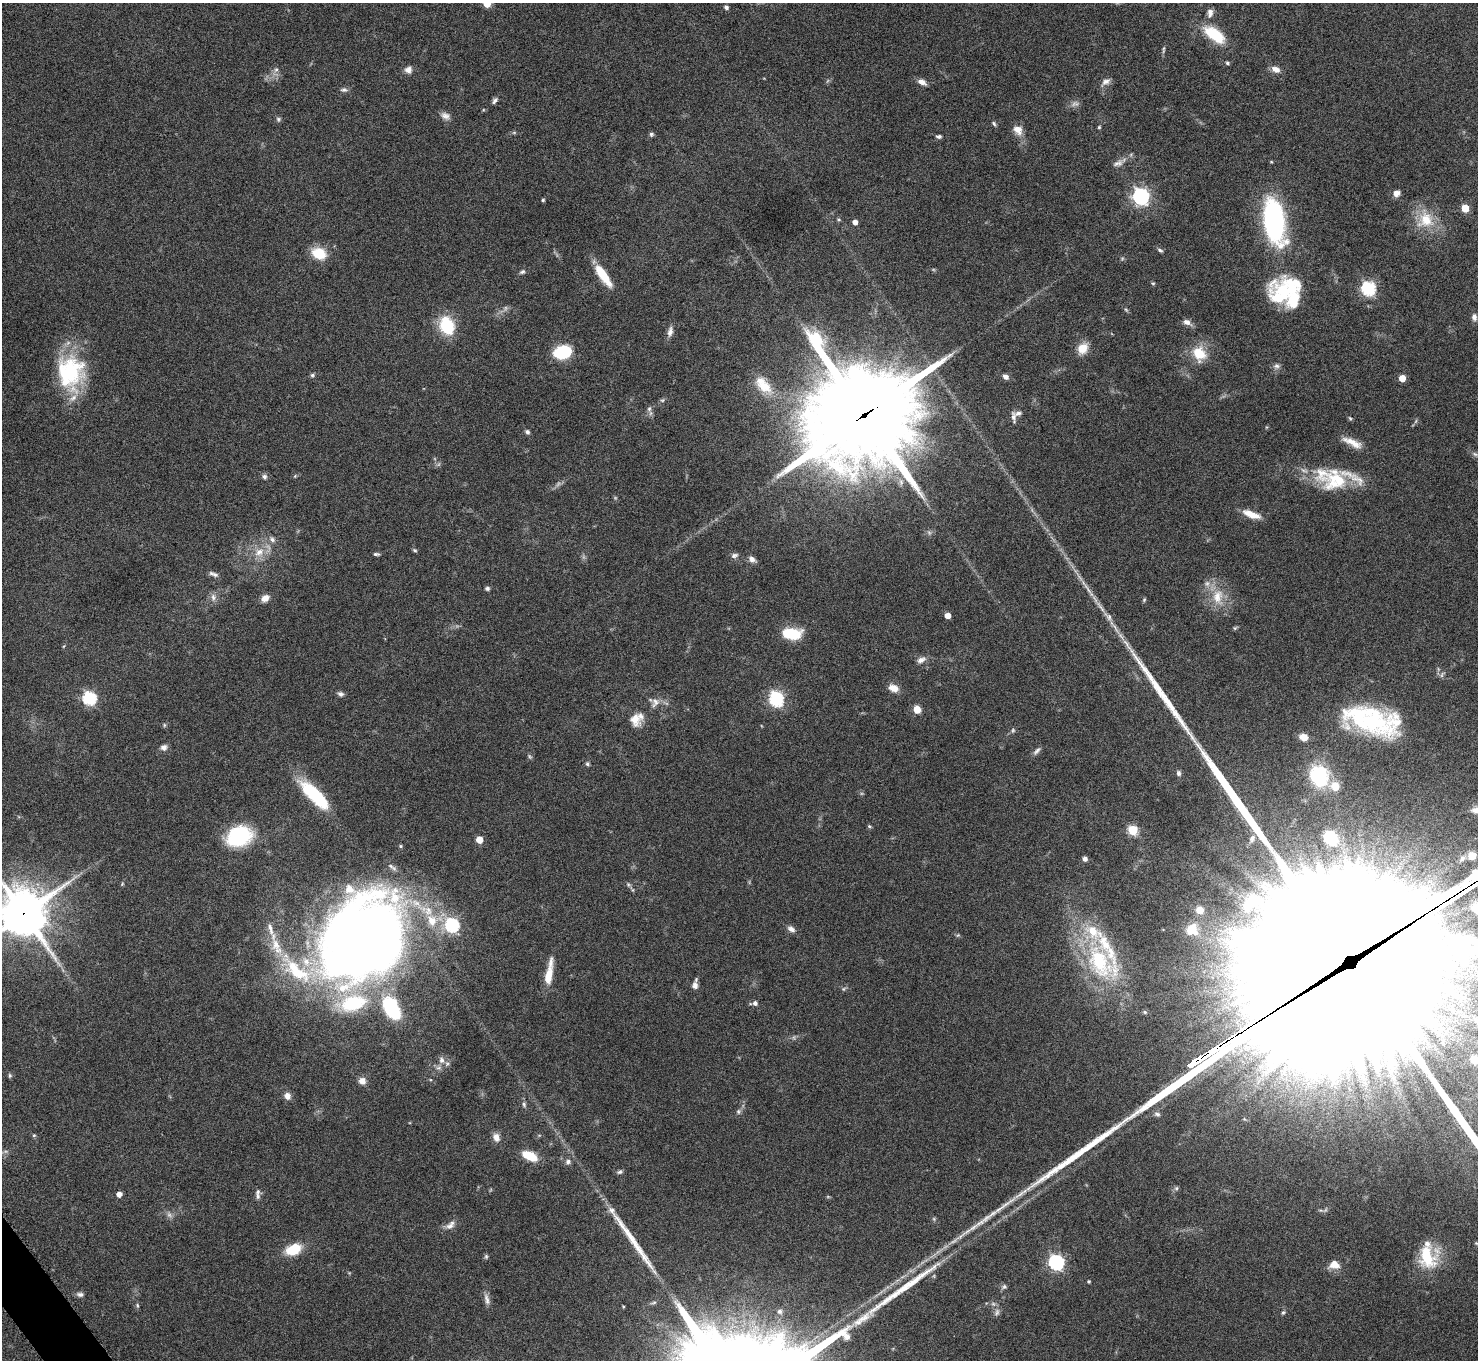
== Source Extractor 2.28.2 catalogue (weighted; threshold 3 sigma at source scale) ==
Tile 7 of 4 x 4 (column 3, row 2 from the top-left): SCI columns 2956-4431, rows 2886-4243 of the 5914 x 5909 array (HDU 1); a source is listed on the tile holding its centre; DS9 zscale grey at full resolution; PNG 1480 x 1362 px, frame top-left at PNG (2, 3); no overlay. Shown black and unused: <1% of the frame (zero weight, under 4 of 8 exposures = <1% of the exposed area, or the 3 px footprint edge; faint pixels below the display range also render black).
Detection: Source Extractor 2.28.2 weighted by HDU 2 'WHT'; one run over the whole footprint, this tile lists its part. Background 0.0778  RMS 0.0044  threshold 0.0181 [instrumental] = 3 sigma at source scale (4.09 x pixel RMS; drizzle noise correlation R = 1.36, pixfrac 0.8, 0.05/0.05 arcsec/px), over >= 5 px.
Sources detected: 203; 15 too faint to see at this stretch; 4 inside a brighter object's white glare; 4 long thin detections or spike segments (spike, bleed or trail) — not listed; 19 inside a brighter listed object's ellipse — not listed separately; the other 161 listed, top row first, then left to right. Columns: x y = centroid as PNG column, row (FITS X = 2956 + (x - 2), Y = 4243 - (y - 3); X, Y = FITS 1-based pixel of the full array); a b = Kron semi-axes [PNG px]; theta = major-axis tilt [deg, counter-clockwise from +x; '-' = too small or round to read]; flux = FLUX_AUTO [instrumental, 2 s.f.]
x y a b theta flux
487 3 5 5 - 15
726 7 5 5 - 1.1
1210 13 12 7 85 2.2
1214 34 29 13 -36 15
1227 63 5 4 - 0.77
1275 69 11 7 -21 2.8
276 70 7 6 - 1.3
408 70 10 9 - 2.2
922 82 9 6 -27 2.7
1106 82 14 8 35 2.3
344 90 10 6 -6 1.2
495 101 9 5 51 1.1
445 116 14 9 -27 2.4
278 119 7 6 - 0.86
994 124 8 4 -53 0.76
1099 127 5 4 - 0.55
1018 130 14 10 -50 3.9
514 133 6 4 1 0.59
651 134 6 6 - 0.89
938 136 7 5 0 0.99
1118 163 18 8 22 2.7
1396 193 8 7 - 2.4
1141 196 7 6 - 140
543 200 4 4 - 0.55
1465 208 5 5 - 12
839 220 5 3 - 0.49
1425 220 26 23 83 13
1274 221 38 16 -81 90
855 222 4 4 - 2.6
1160 250 7 4 -24 0.82
319 253 14 11 -22 12
522 272 8 5 26 0.94
603 275 26 8 -55 12
1153 283 5 4 - 0.52
1368 288 6 6 - 75
1283 290 31 13 -31 17
1126 310 7 4 -45 0.61
1474 317 9 7 -84 1.6
1187 322 10 6 -23 2.5
447 325 20 14 -69 18
670 332 14 7 79 2.1
1083 348 14 11 59 5.5
563 352 13 10 13 31
1199 354 17 14 -63 11
1276 366 9 8 - 1.5
70 371 46 32 -76 37
312 375 6 5 - 0.74
1005 377 7 5 -33 1.8
1402 378 5 5 - 7.1
764 386 25 14 -32 9.6
662 400 7 5 41 0.75
649 409 9 6 80 1.4
1018 413 12 6 0 1.4
865 414 38 34 26 7400
1014 417 16 5 -81 1.8
1350 418 6 4 -66 0.6
527 432 6 5 - 1
1352 442 26 8 -25 5.3
295 476 6 4 45 0.51
264 477 7 6 - 1.2
1336 481 37 28 4 24
1251 514 21 7 -20 5.7
929 533 7 6 - 0.92
272 539 10 7 -48 1.6
415 550 6 5 - 0.64
259 552 16 12 37 6.2
376 554 8 4 -4 0.85
734 555 10 6 17 1.4
752 559 10 6 -36 2
214 574 13 5 -22 1.5
487 588 6 5 - 0.91
1088 589 38 4 -57 5.4
213 597 11 7 -86 2.1
1218 597 25 16 89 10
265 598 10 7 37 3
1144 600 6 4 63 0.54
947 616 5 4 - 3.4
1115 628 22 4 -57 3.3
1235 628 6 5 - 0.58
791 634 17 9 -3 18
921 660 13 7 27 2.1
893 688 12 8 -23 3.9
341 694 8 6 -15 1.3
89 698 6 6 - 60
776 699 9 6 -72 82
655 702 14 10 62 2.8
917 709 7 6 - 4.8
635 719 18 14 -70 5.5
1372 721 67 25 -17 48
164 725 5 5 - 0.59
1013 730 7 5 90 0.75
1304 737 8 6 -14 4.4
164 747 9 7 17 1.8
1037 751 13 5 46 1.4
587 764 6 5 - 0.76
1179 773 7 6 - 1.1
1319 776 19 15 -70 29
1335 786 10 9 - 5.5
315 795 38 12 -46 29
869 826 5 5 - 0.56
1133 830 5 5 - 25
239 836 28 21 20 30
1330 838 16 13 -47 16
1252 839 12 7 67 2.1
479 840 5 5 - 7.9
401 846 5 4 - 0.56
1472 856 7 7 - 7.4
1462 858 12 7 46 2.5
1085 859 5 4 - 1.8
122 884 6 4 46 0.45
628 885 7 5 -70 0.83
1477 908 16 15 - 11
1200 910 5 5 - 11
23 913 16 16 - 1800
432 920 22 17 5 13
452 925 7 6 - 64
791 929 10 7 -31 1.9
1192 929 16 16 - 9.4
958 935 5 4 - 0.54
366 941 73 54 56 650
276 947 35 13 -65 12
1348 955 118 107 8 50000
1100 963 66 32 -64 51
297 973 50 18 -17 26
548 976 22 8 78 8.1
695 984 11 5 81 2.2
843 989 7 5 36 0.72
755 1003 6 6 - 1.2
392 1009 28 15 -60 31
1145 1012 6 5 - 0.73
1477 1020 22 12 -47 8.9
442 1060 11 8 -72 2.3
1475 1060 13 11 -38 8.5
10 1075 6 5 - 0.69
362 1081 8 8 - 2.9
287 1096 8 7 - 2.4
524 1104 8 5 -84 1
738 1112 8 6 -90 0.97
1157 1114 9 6 -24 1.2
34 1135 5 5 - 0.54
496 1137 12 8 -67 2.8
529 1156 18 9 -25 8.1
568 1162 8 7 - 1.4
620 1172 8 5 15 0.89
1176 1188 7 5 22 0.83
119 1194 5 4 - 2.7
258 1196 9 7 86 1.5
450 1225 16 9 36 2.8
1476 1243 7 5 -11 0.75
293 1249 15 10 22 13
486 1256 7 5 76 0.72
1427 1256 29 24 -85 19
1056 1262 7 6 - 100
1334 1265 11 9 -1 5.2
1089 1281 3 3 - 0.62
1004 1287 8 6 32 1
80 1294 10 6 -7 1.4
487 1299 17 6 -74 2.2
137 1305 7 4 -83 0.68
779 1311 7 7 - 1.3
1283 1312 7 5 47 0.67
Overlapping masked pixels (flux is a lower limit): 3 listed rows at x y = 865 414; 23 913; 1348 955
Isophote crosses this tile's border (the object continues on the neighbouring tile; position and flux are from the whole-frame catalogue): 7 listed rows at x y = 487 3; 1477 908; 23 913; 1348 955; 1477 1020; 1475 1060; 1476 1243